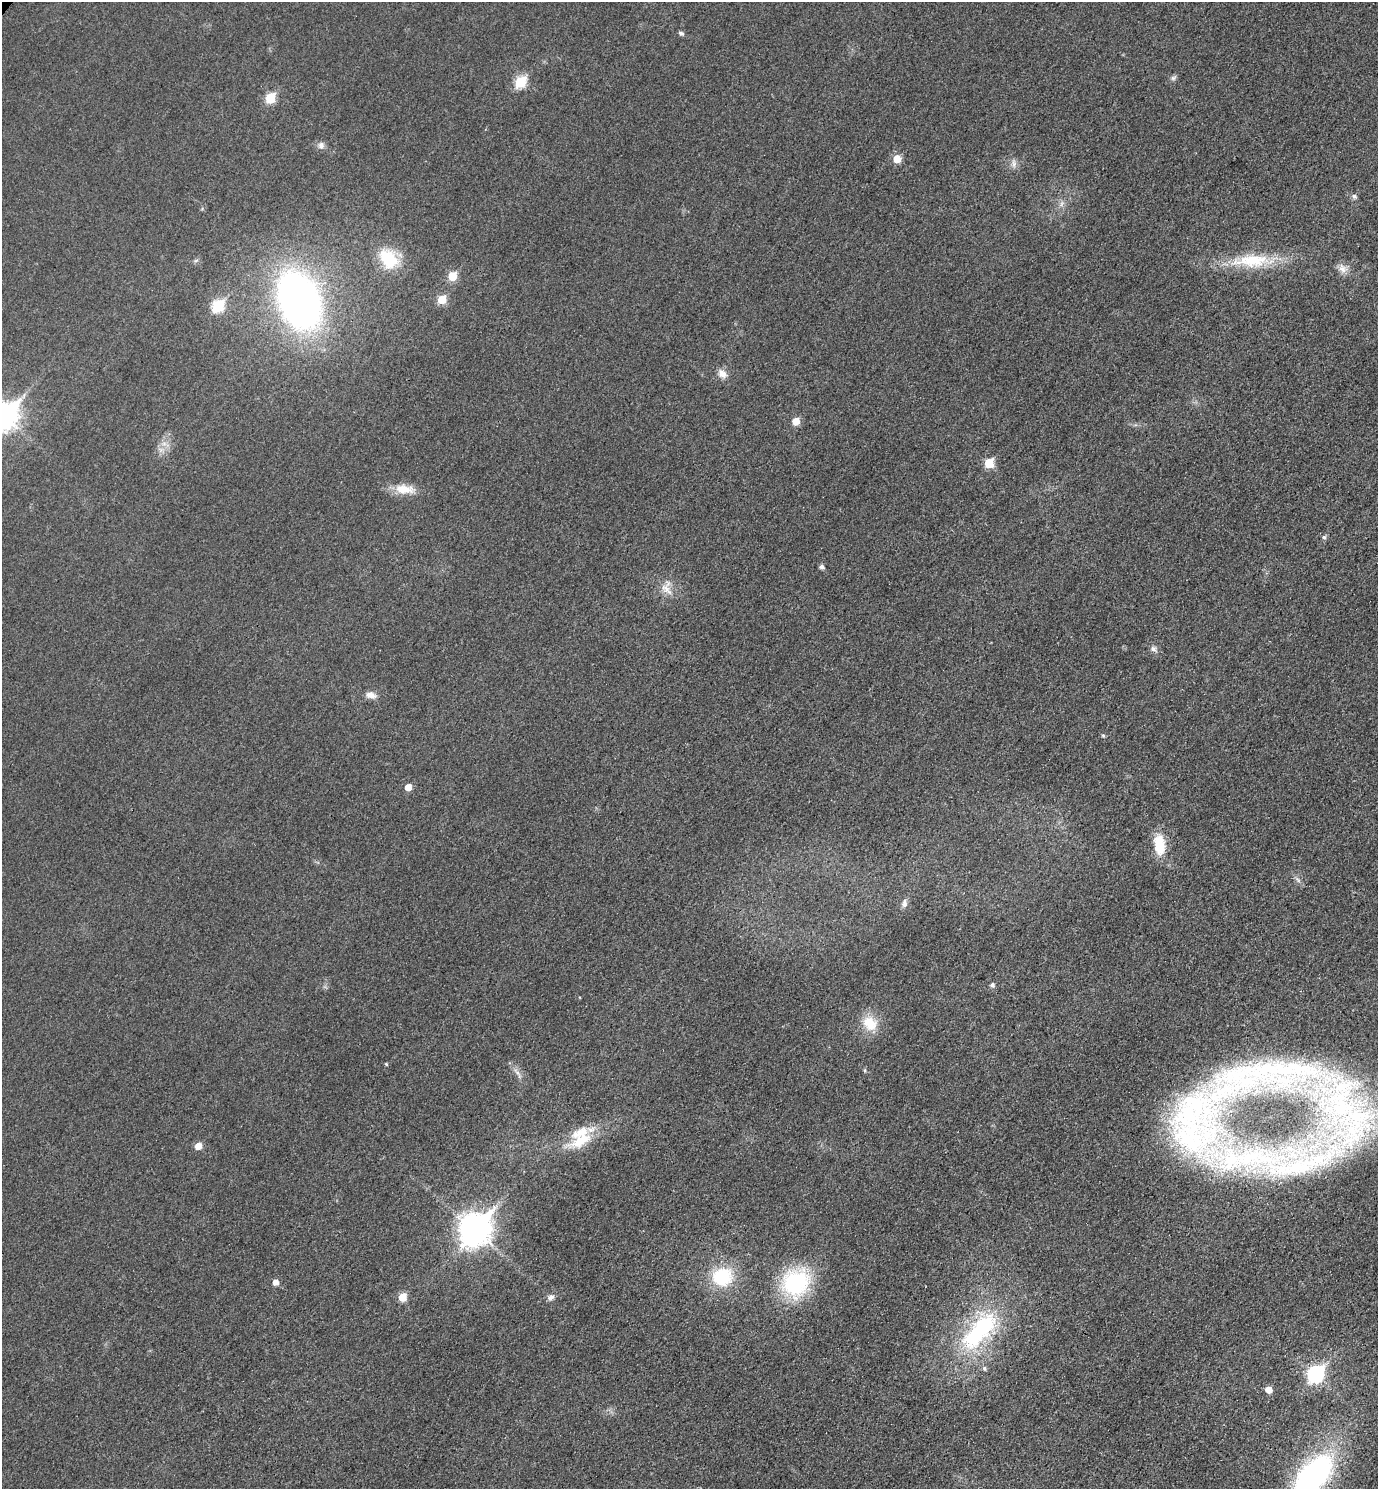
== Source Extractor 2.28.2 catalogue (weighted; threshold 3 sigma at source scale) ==
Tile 6 of 4 x 4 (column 2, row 2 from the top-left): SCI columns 1551-2926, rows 2997-4483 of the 5996 x 5995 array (HDU 1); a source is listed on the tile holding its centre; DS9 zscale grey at full resolution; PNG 1380 x 1491 px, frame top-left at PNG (2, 2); no overlay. Shown black and unused: <1% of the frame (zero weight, under 3 of 4 exposures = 2% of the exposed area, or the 3 px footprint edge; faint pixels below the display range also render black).
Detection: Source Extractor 2.28.2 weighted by HDU 2 'WHT'; one run over the whole footprint, this tile lists its part. Background 0.0261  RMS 0.0063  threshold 0.0282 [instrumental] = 3 sigma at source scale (4.5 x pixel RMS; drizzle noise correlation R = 1.50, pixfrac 1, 0.05/0.05 arcsec/px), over >= 5 px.
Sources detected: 56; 4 inside a brighter listed object's ellipse — not listed separately; the other 52 listed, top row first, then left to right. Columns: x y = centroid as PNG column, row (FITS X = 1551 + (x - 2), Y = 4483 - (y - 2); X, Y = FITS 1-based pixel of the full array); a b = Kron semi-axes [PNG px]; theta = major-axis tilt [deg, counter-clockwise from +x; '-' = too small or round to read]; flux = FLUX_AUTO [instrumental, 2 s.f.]
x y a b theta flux
681 33 7 5 -27 1.4
1173 78 8 6 14 1.6
520 82 7 6 - 37
270 98 6 5 - 29
321 145 9 8 - 2.7
897 159 6 6 - 11
1014 163 11 6 -85 2.5
1354 196 7 6 - 1.5
1061 204 9 4 71 1.5
388 259 24 17 -48 27
196 260 6 4 20 1
1252 261 57 18 3 33
1342 269 14 10 -31 4.9
452 276 6 6 - 18
299 300 42 28 -69 380
442 300 6 6 - 15
218 306 7 6 - 46
722 374 14 10 -40 4.5
4 416 11 9 52 540
796 421 6 5 - 9.1
164 444 7 5 0 2.1
989 463 6 6 - 22
404 489 28 12 -5 11
1324 537 6 5 - 1.4
822 567 5 4 - 2.1
666 589 22 9 -45 6.6
1154 649 10 7 -47 2.4
371 695 14 8 -15 4.1
1103 736 5 4 - 0.86
408 787 5 5 - 6.7
1159 845 27 14 -85 17
1298 880 8 4 -53 1.5
904 903 12 7 90 2.6
992 985 5 5 - 1.9
870 1023 22 18 -44 14
386 1064 4 3 - 0.7
865 1070 5 3 - 0.73
1345 1111 124 64 -66 190
1198 1120 114 73 63 220
581 1141 35 14 28 20
198 1146 6 5 - 7.3
474 1229 12 10 52 890
722 1277 21 19 17 35
275 1282 6 5 - 3.9
795 1283 25 22 41 73
402 1297 6 6 - 12
551 1297 9 7 24 2.6
979 1331 63 25 47 80
984 1368 7 6 - 1.5
1316 1374 8 7 - 150
1268 1390 5 5 - 6.5
1313 1475 44 23 48 160
Isophote crosses this tile's border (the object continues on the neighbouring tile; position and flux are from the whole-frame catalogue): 3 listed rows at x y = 4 416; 1345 1111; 1313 1475